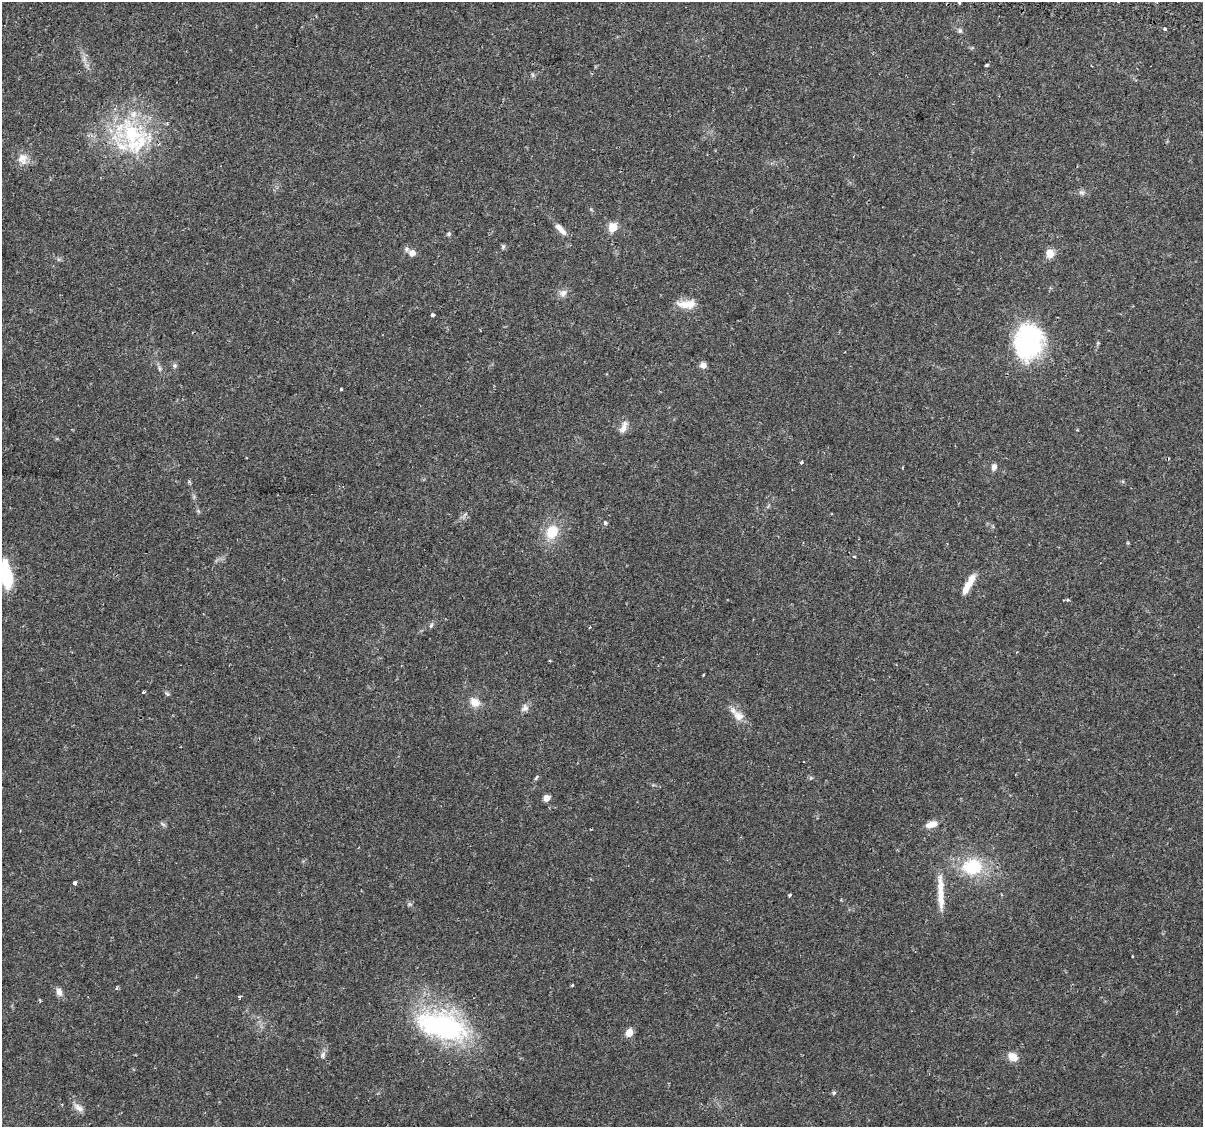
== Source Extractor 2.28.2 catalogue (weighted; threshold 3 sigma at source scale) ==
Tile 10 of 4 x 4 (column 2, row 3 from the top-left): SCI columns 1265-2465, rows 1413-2537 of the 4939 x 5131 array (HDU 1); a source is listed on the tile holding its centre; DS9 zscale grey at full resolution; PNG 1205 x 1129 px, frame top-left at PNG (2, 2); no overlay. Shown black and unused: <1% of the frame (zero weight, under 2 of 3 exposures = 5% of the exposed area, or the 3 px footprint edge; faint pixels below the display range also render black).
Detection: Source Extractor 2.28.2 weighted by HDU 2 'WHT'; one run over the whole footprint, this tile lists its part. Background 0.0483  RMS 0.0035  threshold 0.0156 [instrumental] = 3 sigma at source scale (4.5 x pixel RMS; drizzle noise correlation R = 1.50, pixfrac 1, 0.0396/0.0396 arcsec/px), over >= 5 px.
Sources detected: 62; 2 cosmic-ray / hot-pixel residue — not listed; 4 inside a brighter listed object's ellipse — not listed separately; the other 56 listed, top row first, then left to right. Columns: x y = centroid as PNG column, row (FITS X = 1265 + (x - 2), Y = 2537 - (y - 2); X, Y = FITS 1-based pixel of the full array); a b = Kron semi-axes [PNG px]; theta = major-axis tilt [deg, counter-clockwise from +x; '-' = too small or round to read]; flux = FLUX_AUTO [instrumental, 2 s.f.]
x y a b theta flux
959 2 3 3 - 0.89
1164 29 3 3 - 1.1
960 30 6 6 - 0.74
987 65 3 3 - 0.77
131 134 46 27 -67 31
22 159 15 13 -85 3.5
1082 193 9 5 -7 1
613 227 5 5 - 14
560 229 18 7 -47 2.8
449 234 6 4 89 0.51
503 247 6 6 - 0.59
412 253 9 9 - 2.1
1050 253 10 9 - 2.9
563 293 11 9 34 1.9
690 305 17 14 12 4.3
432 315 4 4 - 1.1
1028 342 40 31 74 42
175 365 7 6 - 0.76
703 365 6 6 - 2
159 369 9 4 -81 0.75
341 389 3 3 - 0.68
623 429 14 8 61 2.4
801 463 3 3 - 0.55
994 467 7 6 - 1.6
605 523 6 5 - 0.59
552 532 19 14 62 8.4
854 557 4 3 - 0.37
6 574 30 12 -81 17
966 587 20 8 63 4
1068 600 4 3 - 0.81
431 625 8 5 63 0.69
550 661 4 3 - 0.36
143 692 3 3 - 0.54
167 694 7 5 -52 0.59
475 702 14 10 -35 3.5
525 708 11 9 54 1.7
738 716 16 12 -40 3.9
536 778 7 3 55 0.54
546 798 6 5 - 2.7
163 824 8 4 -37 0.63
931 824 12 7 17 3.6
972 867 30 23 4 17
75 883 4 3 - 1.6
940 893 48 7 -88 6.9
789 896 4 3 - 0.51
1132 956 3 3 - 0.47
572 985 3 3 - 0.55
117 988 4 4 - 0.54
59 992 12 8 -70 1.8
240 997 4 3 - 0.86
442 1026 70 35 -16 55
629 1032 5 5 - 7.5
323 1055 9 6 59 1.1
1013 1057 13 10 -35 3.4
834 1093 6 5 - 0.54
78 1108 15 8 -36 2
Isophote crosses this tile's border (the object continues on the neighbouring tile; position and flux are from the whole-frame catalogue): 2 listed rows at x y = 959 2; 6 574